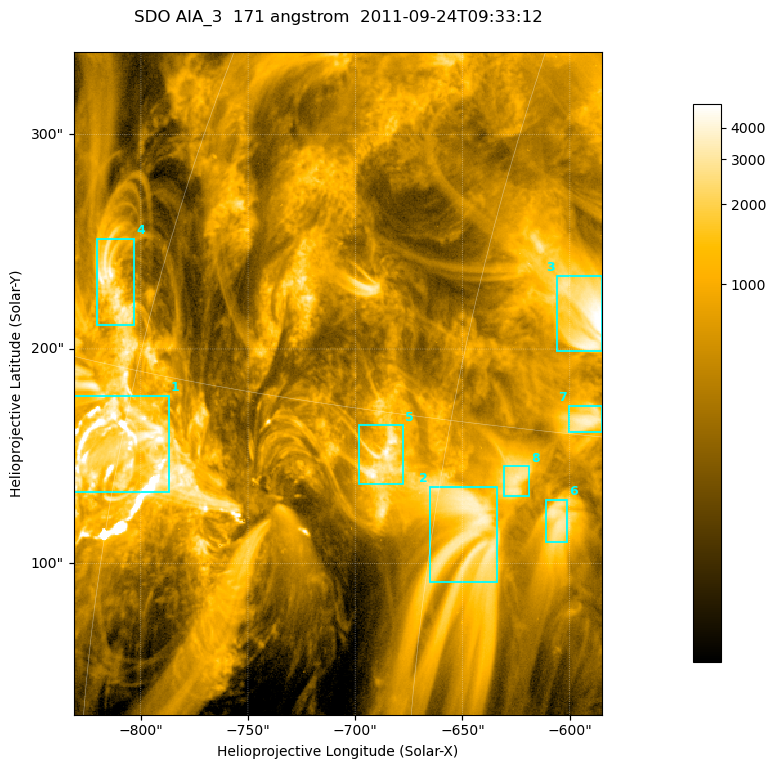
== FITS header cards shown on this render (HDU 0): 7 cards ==
TELESCOP= 'SDO     '           /
INSTRUME= 'AIA_3   '           /
WAVELNTH=                  171 /
WAVEUNIT= 'angstrom'           /
DATE-OBS= '2011-09-24T09:33:12.35' /
CTYPE1  = 'HPLN-TAN'           /
CTYPE2  = 'HPLT-TAN'           /

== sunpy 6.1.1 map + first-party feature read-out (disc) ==
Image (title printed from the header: SDO AIA_3  171 angstrom  2011-09-24T09:33:12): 411 x 515 px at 0.599 arcsec/px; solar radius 956 arcsec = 1595 px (partial field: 2.6% of the solar disc is inside the frame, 100% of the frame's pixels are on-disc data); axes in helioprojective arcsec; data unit not stated in the header (colour bar unlabelled)
Pointing: header CRPIX1/2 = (2051.64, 2049.57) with CRVAL1/2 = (0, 0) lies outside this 411 x 515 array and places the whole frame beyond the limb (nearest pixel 1.41 R_sun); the SolarSoft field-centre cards XCEN/YCEN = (-708.1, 184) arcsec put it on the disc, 1320 arcsec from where CRPIX/CRVAL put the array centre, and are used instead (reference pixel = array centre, CRVAL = XCEN/YCEN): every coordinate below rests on XCEN/YCEN
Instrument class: DISC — disc imager (sunpy class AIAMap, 171 A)
Bright regions (active regions / flare kernels): reference = the on-disc median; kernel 3 px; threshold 5 sigma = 1824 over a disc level ~534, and >= 1.15x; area >= 211 px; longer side >= 5 px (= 3 arcsec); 8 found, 8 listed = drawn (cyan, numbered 1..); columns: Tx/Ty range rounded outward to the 2 arcsec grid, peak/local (2 s.f.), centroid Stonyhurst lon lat
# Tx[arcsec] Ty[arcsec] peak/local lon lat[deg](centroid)
1 -832..-786 132..178 24 -60 +13
2 -666..-634 90..136 7.1 -44 +12
3 -606..-584 198..234 10 -41 +18
4 -822..-802 210..252 8.6 -63 +17
5 -698..-678 136..166 8.4 -47 +14
6 -612..-600 110..130 6.3 -40 +13
7 -602..-584 160..174 6.9 -40 +15
8 -632..-618 130..146 6 -42 +14